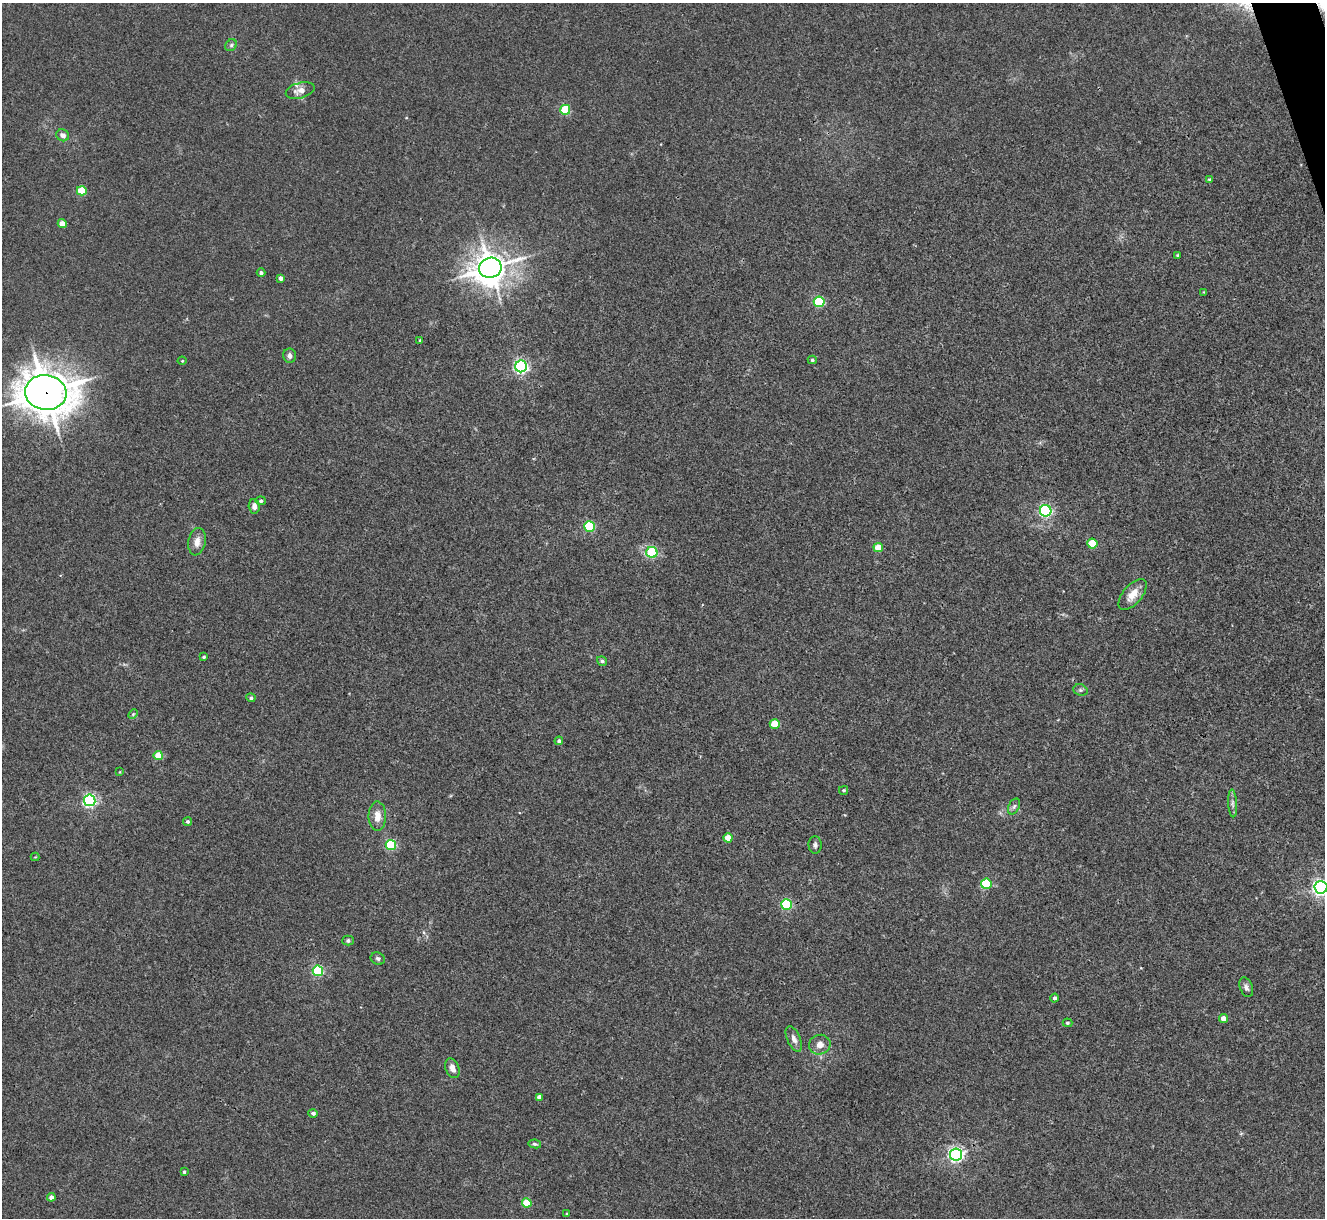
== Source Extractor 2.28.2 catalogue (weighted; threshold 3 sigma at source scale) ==
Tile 10 of 4 x 4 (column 2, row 3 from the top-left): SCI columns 1328-2650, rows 1489-2704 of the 5298 x 5285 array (HDU 1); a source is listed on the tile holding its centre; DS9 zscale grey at full resolution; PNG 1327 x 1220 px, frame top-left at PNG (2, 3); each listed source drawn as its Kron ellipse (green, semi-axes under 4 px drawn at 4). Shown black and unused: <1% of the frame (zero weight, under 3 of 4 exposures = <1% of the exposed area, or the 3 px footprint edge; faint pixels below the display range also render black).
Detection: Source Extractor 2.28.2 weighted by HDU 2 'WHT'; one run over the whole footprint, this tile lists its part. Background 0.035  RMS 0.0047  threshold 0.0211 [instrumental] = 3 sigma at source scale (4.5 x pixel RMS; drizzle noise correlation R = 1.50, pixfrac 1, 0.05/0.05 arcsec/px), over >= 5 px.
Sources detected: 69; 1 inside a brighter listed object's ellipse — not listed separately; the other 68 listed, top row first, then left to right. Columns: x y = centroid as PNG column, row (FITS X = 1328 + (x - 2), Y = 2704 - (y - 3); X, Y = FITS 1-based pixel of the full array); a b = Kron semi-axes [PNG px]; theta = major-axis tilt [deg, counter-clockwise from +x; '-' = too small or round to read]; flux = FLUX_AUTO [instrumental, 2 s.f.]
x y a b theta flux
231 45 6 5 - 0.92
300 90 15 7 15 3.7
565 110 5 5 - 24
63 135 6 6 - 2.4
1209 179 4 3 - 0.53
82 191 5 4 - 18
62 224 4 4 - 5
1178 255 3 3 - 0.52
490 268 11 10 - 730
261 273 4 4 - 1.2
281 278 4 4 - 1.9
1204 292 4 3 - 0.36
819 302 5 5 - 38
420 340 3 3 - 0.35
290 356 7 6 - 1.8
812 360 4 4 - 0.67
182 361 4 4 - 0.46
521 366 6 6 - 100
46 392 21 17 -8 1100
261 501 5 4 - 0.97
254 506 7 5 -85 2.4
1046 511 6 5 - 76
589 526 5 5 - 39
197 542 14 8 79 3.8
1092 544 5 5 - 19
878 547 4 4 - 7.8
652 552 5 5 - 26
1133 595 18 9 49 5.6
204 657 4 3 - 0.63
602 661 5 4 - 1.1
1080 690 7 5 -20 1
251 698 4 4 - 1
133 714 5 4 - 0.58
775 724 5 5 - 12
559 741 4 4 - 1
158 755 4 4 - 10
120 772 4 2 - 0.29
844 790 4 3 - 0.6
90 800 6 5 - 98
1233 803 14 4 -87 1.6
1014 806 8 5 63 1.1
377 816 14 9 -89 4.6
188 822 4 4 - 0.83
728 838 4 4 - 7.5
391 845 5 5 - 35
815 845 8 6 -85 1.3
35 857 4 4 - 0.39
986 884 5 5 - 24
1321 887 6 6 - 160
786 905 5 5 - 46
348 941 5 5 - 0.89
378 959 7 6 - 1.2
318 971 5 5 - 47
1246 987 10 6 -68 1.7
1055 998 4 4 - 1.1
1223 1018 4 4 - 3.7
1067 1023 5 4 - 0.57
794 1039 13 6 -66 2.5
820 1045 11 9 22 3.5
452 1068 10 6 -68 3.1
539 1097 4 4 - 2.2
313 1113 4 4 - 1.3
535 1144 6 4 -10 0.76
956 1154 6 6 - 130
184 1172 3 3 - 0.7
51 1197 4 4 - 2.3
527 1203 5 4 - 14
567 1214 4 3 - 0.5
Overlapping masked pixels (flux is a lower limit): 1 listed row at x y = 46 392
Isophote crosses this tile's border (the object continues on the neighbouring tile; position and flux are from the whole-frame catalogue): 1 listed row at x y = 1321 887